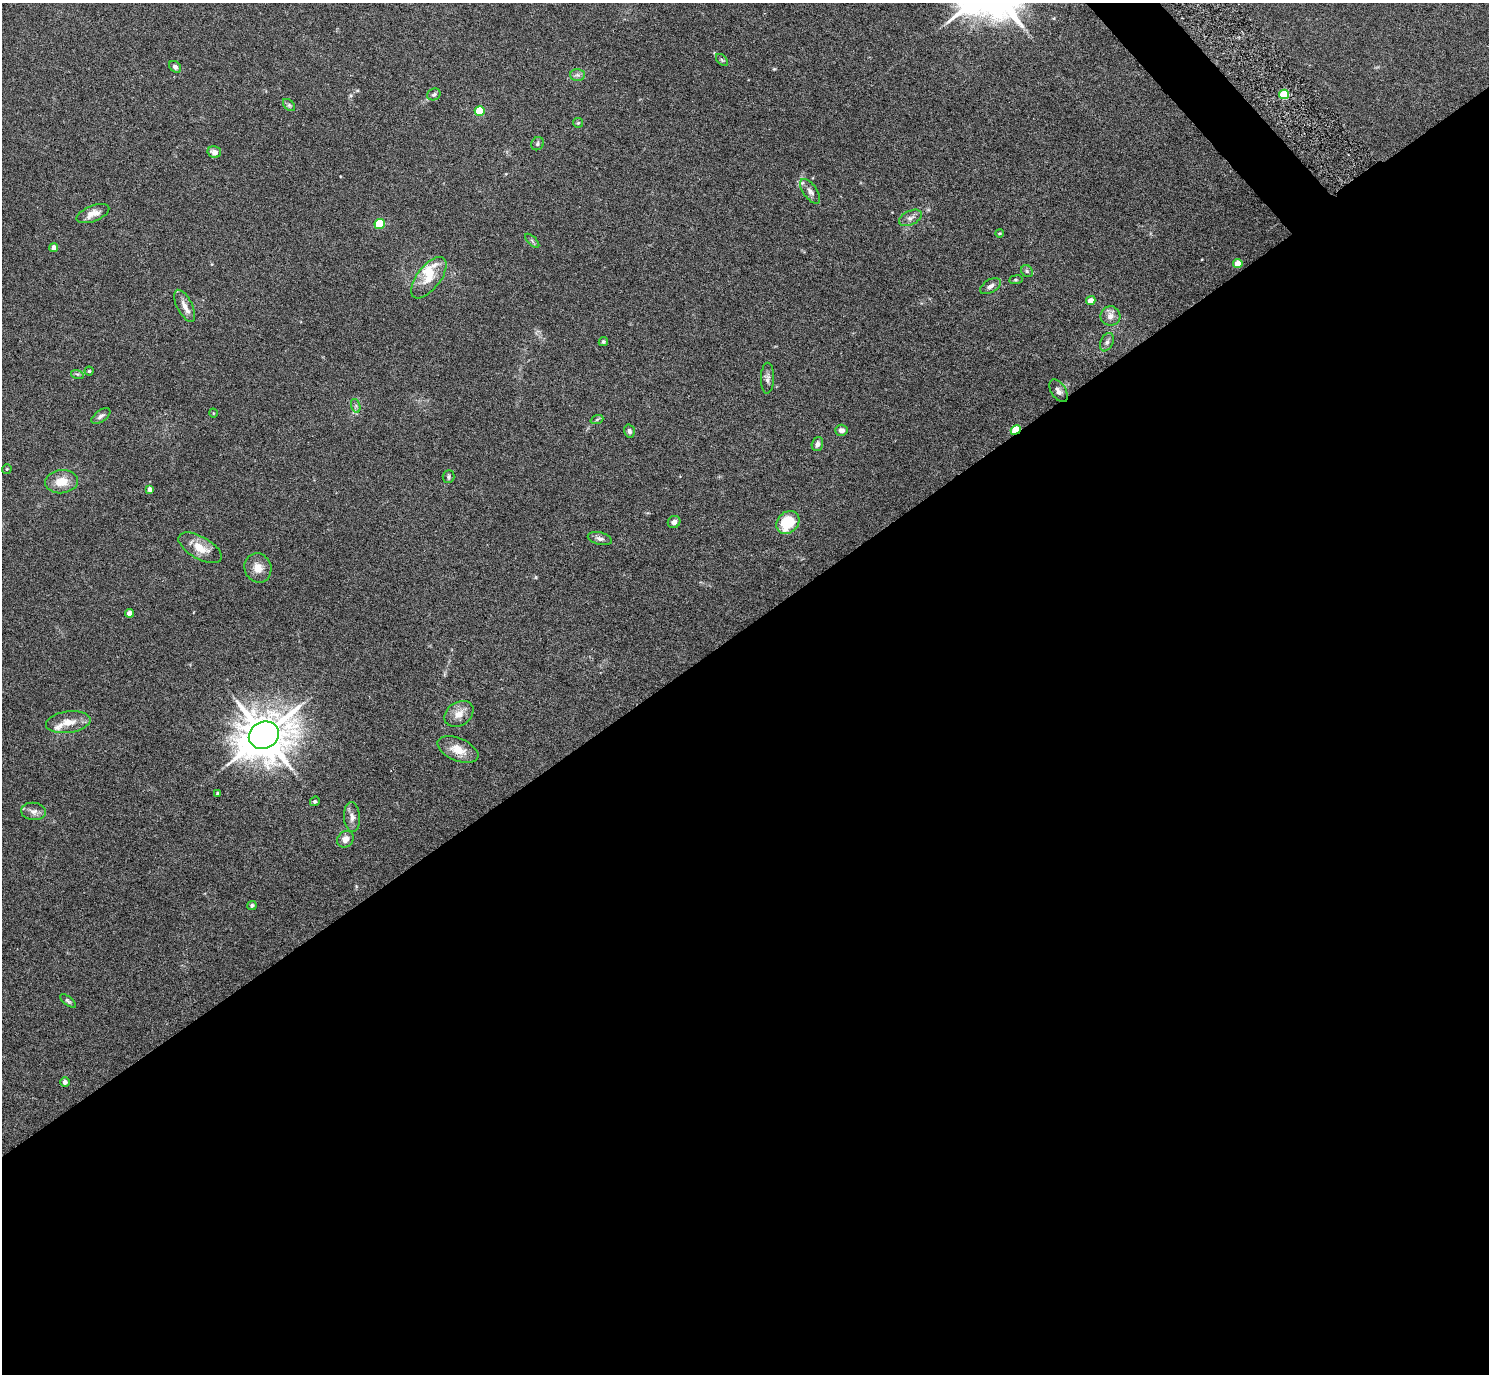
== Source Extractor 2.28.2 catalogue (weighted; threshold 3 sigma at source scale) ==
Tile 15 of 4 x 4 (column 3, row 4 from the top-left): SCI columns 2980-4466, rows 306-1677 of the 6002 x 5991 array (HDU 1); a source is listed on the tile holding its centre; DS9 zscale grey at full resolution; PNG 1491 x 1376 px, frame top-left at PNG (2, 3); each listed source drawn as its Kron ellipse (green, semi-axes under 4 px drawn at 4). Shown black and unused: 55% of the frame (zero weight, under 5 of 9 exposures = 3% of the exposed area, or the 3 px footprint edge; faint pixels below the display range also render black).
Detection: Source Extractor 2.28.2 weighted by HDU 2 'WHT'; one run over the whole footprint, this tile lists its part. Background 0.0656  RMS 0.0033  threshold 0.0133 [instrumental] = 3 sigma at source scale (4.09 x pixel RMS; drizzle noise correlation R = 1.36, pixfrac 0.8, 0.05/0.05 arcsec/px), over >= 5 px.
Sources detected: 66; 5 inside a brighter listed object's ellipse — not listed separately; the other 61 listed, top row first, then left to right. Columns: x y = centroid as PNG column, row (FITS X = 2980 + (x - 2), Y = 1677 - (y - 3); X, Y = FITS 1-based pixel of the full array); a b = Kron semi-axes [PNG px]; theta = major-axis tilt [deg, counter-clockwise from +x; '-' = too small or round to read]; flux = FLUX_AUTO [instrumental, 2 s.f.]
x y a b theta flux
722 60 7 4 -45 0.51
175 67 7 5 -44 0.99
577 75 7 6 - 0.9
434 94 7 5 27 0.73
1284 94 5 4 - 11
289 105 7 4 -45 0.56
480 111 5 4 - 11
578 123 5 5 - 0.36
537 144 7 6 - 0.61
214 152 7 6 - 1.9
810 191 14 7 -54 1.4
93 214 17 8 21 2.7
910 218 12 7 25 1.4
380 224 5 5 - 15
999 233 4 3 - 0.26
532 241 9 3 -45 0.49
54 248 4 4 - 2.4
1238 263 5 4 - 5
1027 271 6 5 - 0.53
429 278 24 11 52 5.3
1016 280 7 3 8 0.37
990 286 11 6 30 1.2
1091 301 5 4 - 2.7
185 306 17 7 -63 2.2
1110 316 10 9 - 1.9
603 342 5 4 - 0.48
1107 342 10 6 66 0.97
89 371 4 4 - 0.36
77 374 6 4 -17 0.43
767 378 15 6 88 1.3
1058 391 12 7 -57 1.3
356 406 7 4 -73 0.61
213 413 4 3 - 0.24
101 416 11 5 35 1
597 419 6 4 20 0.5
841 430 6 5 - 1.4
1016 430 5 4 - 12
629 431 6 5 - 0.76
817 444 7 5 71 1.1
7 469 5 5 - 0.33
449 477 6 6 - 0.56
62 482 16 11 6 4.8
150 489 4 4 - 1.6
674 522 6 6 - 1.4
788 522 12 10 46 11
600 539 12 6 -14 1.2
200 548 24 11 -29 4.8
258 568 15 13 -67 3.3
129 613 4 4 - 2.9
459 714 15 12 34 3.3
68 722 22 10 8 3.9
264 735 15 13 25 1200
458 750 22 11 -23 4.6
218 793 3 3 - 0.57
315 801 5 4 - 0.55
33 811 12 8 -6 1.7
352 817 15 8 -86 1.9
345 839 9 7 45 2.1
252 905 4 4 - 0.65
68 1001 9 4 -39 0.58
65 1082 5 5 - 1
Overlapping masked pixels (flux is a lower limit): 1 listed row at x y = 1016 430